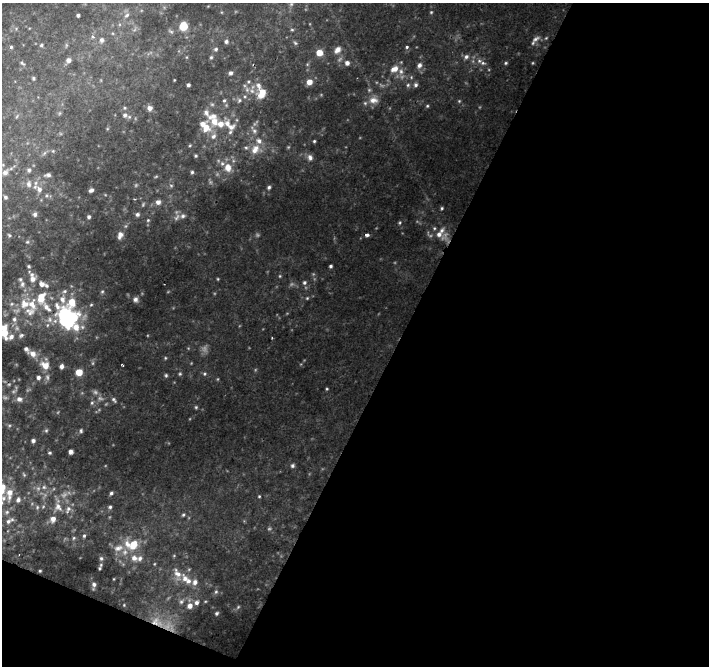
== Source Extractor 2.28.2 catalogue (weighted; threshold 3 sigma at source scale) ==
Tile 4 of 2 x 2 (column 2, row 2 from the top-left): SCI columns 708-1414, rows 58-721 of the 1414 x 1440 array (HDU 1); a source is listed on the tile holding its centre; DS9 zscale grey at full resolution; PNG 711 x 668 px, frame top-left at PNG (2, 3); no overlay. Shown black and unused: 46% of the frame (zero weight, under 2 of 3 exposures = <1% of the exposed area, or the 3 px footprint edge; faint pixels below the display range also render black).
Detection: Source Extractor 2.28.2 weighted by HDU 2 'WHT'; one run over the whole footprint, this tile lists its part. Background 0.0634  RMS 0.0056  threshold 0.0252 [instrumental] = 3 sigma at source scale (4.5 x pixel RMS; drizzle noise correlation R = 1.50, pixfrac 1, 0.0396/0.0396 arcsec/px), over >= 5 px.
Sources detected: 207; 21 too faint to see at this stretch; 1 inside a brighter object's white glare — not listed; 34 inside a brighter listed object's ellipse — not listed separately; the other 151 listed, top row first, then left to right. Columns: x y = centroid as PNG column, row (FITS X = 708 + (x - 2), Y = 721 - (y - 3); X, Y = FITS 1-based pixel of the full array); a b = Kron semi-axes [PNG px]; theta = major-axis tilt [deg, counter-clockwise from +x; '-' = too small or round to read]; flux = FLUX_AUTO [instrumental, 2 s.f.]
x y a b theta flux
291 4 6 5 - 0.9
431 12 4 3 - 0.57
78 15 4 3 - 1.3
127 15 8 6 33 1.8
183 26 7 6 - 12
292 30 5 3 - 0.63
92 37 7 5 -41 1.5
536 39 12 6 35 2.4
101 40 9 7 77 2.3
226 41 6 5 - 1.3
295 43 6 5 - 0.84
41 45 6 4 18 0.95
11 47 4 4 - 0.87
407 47 4 4 - 1
216 49 6 5 - 1.2
337 50 10 7 49 3.3
319 53 5 5 - 7.9
211 57 5 4 - 0.78
466 57 7 6 - 1.8
68 60 6 6 - 2.7
479 61 8 6 -46 2
22 63 7 4 -24 0.94
347 63 5 5 - 2.5
506 63 5 4 - 0.74
419 65 8 6 64 2.6
394 69 12 8 28 4.8
231 73 5 5 - 1.6
33 78 5 5 - 0.8
174 80 3 2 - 0.37
309 82 6 5 - 5.5
188 85 3 3 - 1.2
408 85 6 6 - 1.1
416 85 6 6 - 1.5
252 91 10 8 -52 3.9
262 93 11 8 65 8
245 96 5 3 - 0.74
224 100 5 4 - 0.93
239 100 7 5 73 1.3
373 100 13 10 -3 5.4
459 101 4 4 - 0.59
427 106 5 4 - 0.72
150 108 6 6 - 2.9
206 113 12 7 -63 2.6
125 115 7 7 - 2.5
17 116 6 3 71 0.64
229 125 26 14 -58 11
206 128 13 11 66 7.2
254 130 12 7 -54 2.8
314 141 4 4 - 0.77
190 145 5 3 - 0.58
255 149 14 10 59 6.9
53 151 4 4 - 0.65
44 153 8 4 53 1.1
196 156 4 4 - 0.79
310 157 9 7 -80 2.5
228 167 11 9 -87 6.7
29 170 6 6 - 1.3
5 172 11 8 51 3.4
192 172 4 4 - 0.96
48 175 8 5 9 1.6
156 176 5 3 - 0.51
35 183 7 5 89 1.9
29 184 10 7 86 2.8
171 185 6 4 -2 0.71
269 187 5 4 - 1.2
39 190 8 7 - 3
91 190 5 4 - 2
47 195 6 5 - 1.1
5 197 5 5 - 1.1
158 202 5 5 - 2.7
442 208 4 3 - 0.72
35 214 5 5 - 1.7
137 214 5 5 - 1.3
183 216 7 6 - 1.7
89 217 4 4 - 1.3
148 220 4 4 - 0.65
400 223 6 3 71 0.68
439 234 17 10 -37 6.4
9 235 5 5 - 0.91
120 235 8 6 72 2.7
367 235 4 3 - 2.6
27 242 5 5 - 0.84
29 266 4 4 - 0.91
330 266 3 3 - 1
280 276 5 4 - 0.58
32 279 11 9 -89 4.7
304 283 6 6 - 1.4
22 284 10 7 -82 2.7
42 284 8 6 -19 3.5
65 291 7 5 16 1.5
102 292 5 4 - 0.72
307 298 5 4 - 0.61
135 299 6 6 - 1.9
12 304 7 5 21 1.7
32 304 19 13 -77 12
14 319 8 7 - 2.9
68 320 25 22 -34 65
4 333 7 6 - 9.1
11 337 18 7 24 4.5
33 354 9 7 -29 4.5
165 358 5 4 - 0.62
45 365 9 7 -39 7.5
122 365 4 2 - 0.43
62 366 5 4 - 2.3
79 372 5 5 - 11
180 374 6 4 68 0.82
204 374 6 5 - 0.97
166 375 5 5 - 0.86
38 378 5 5 - 1.9
327 389 4 3 - 0.58
19 399 7 7 - 2.7
114 400 8 4 -55 1.1
92 403 6 5 - 0.99
196 407 4 4 - 0.69
46 430 5 5 - 0.83
81 431 5 4 - 0.84
33 441 4 4 - 1.6
71 452 4 4 - 2.3
50 453 4 4 - 0.83
293 466 6 5 - 1.2
24 475 6 5 - 0.9
44 487 7 6 - 1.9
111 493 5 4 - 1.1
9 494 19 11 88 9.4
259 496 4 3 - 0.59
37 507 7 5 71 1.3
58 507 15 12 -73 6.6
110 507 4 4 - 1.1
7 512 8 6 17 2.1
183 515 6 4 72 0.83
9 521 14 7 29 3.3
84 536 6 4 74 1.1
74 538 6 5 - 0.94
132 544 16 11 -5 15
101 558 7 5 -89 1.4
134 558 10 9 - 4.6
154 564 5 3 - 0.55
100 568 6 4 59 0.96
40 571 4 3 - 0.71
177 574 19 9 -70 6.1
114 579 4 3 - 0.43
195 582 9 7 75 3.1
94 585 9 6 86 2.2
216 592 7 5 67 1.3
181 601 8 7 - 2.2
197 602 7 6 - 2.3
124 605 5 4 - 0.59
190 606 7 6 - 3.9
238 607 7 4 46 0.97
217 613 6 5 - 1.2
157 622 27 12 -30 15
Overlapping masked pixels (flux is a lower limit): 1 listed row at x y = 157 622
Isophote crosses this tile's border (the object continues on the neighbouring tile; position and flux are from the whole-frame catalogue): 2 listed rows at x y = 127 15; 4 333